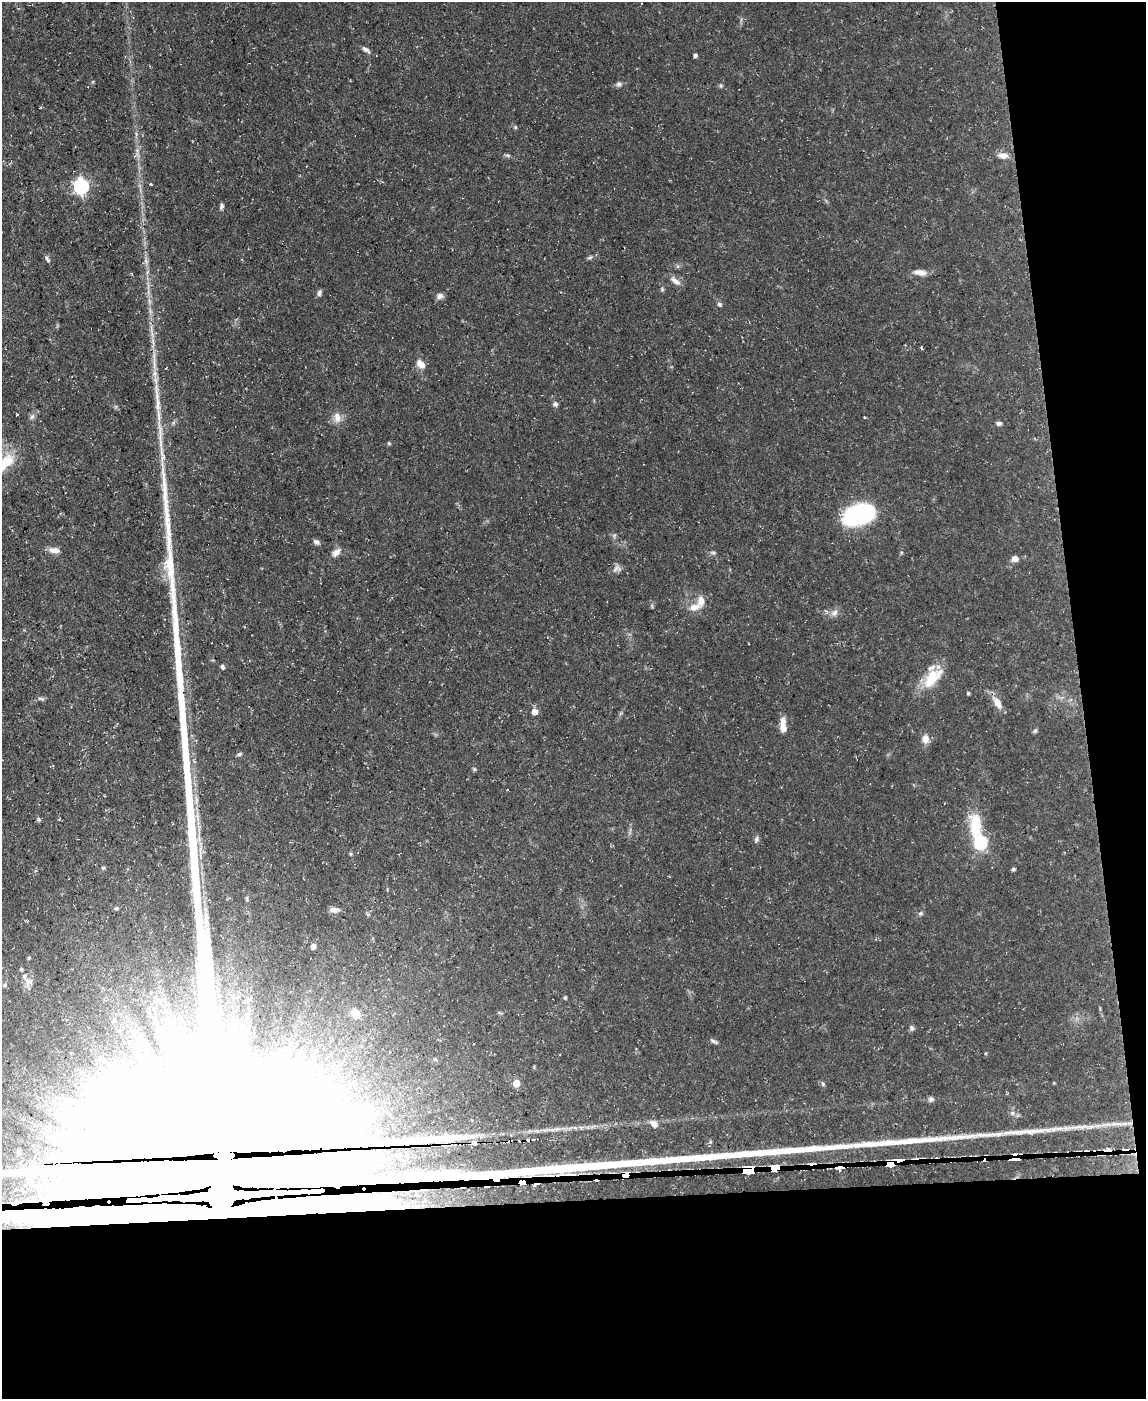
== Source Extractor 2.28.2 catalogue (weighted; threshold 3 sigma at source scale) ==
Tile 12 of 4 x 3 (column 4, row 3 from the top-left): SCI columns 3432-4575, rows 127-1523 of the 4575 x 4549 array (HDU 1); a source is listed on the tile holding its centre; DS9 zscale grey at full resolution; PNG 1148 x 1401 px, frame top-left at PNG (2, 2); no overlay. Shown black and unused: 20% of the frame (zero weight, under 3 of 5 exposures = <1% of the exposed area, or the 3 px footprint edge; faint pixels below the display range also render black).
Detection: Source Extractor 2.28.2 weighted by HDU 2 'WHT'; one run over the whole footprint, this tile lists its part. Background 0.0654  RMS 0.0044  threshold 0.0196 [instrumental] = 3 sigma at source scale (4.5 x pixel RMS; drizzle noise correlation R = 1.50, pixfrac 1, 0.05/0.05 arcsec/px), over >= 5 px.
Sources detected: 106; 6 inside a brighter object's white glare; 7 cosmic-ray / hot-pixel residue — not listed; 6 inside a brighter listed object's ellipse — not listed separately; the other 87 listed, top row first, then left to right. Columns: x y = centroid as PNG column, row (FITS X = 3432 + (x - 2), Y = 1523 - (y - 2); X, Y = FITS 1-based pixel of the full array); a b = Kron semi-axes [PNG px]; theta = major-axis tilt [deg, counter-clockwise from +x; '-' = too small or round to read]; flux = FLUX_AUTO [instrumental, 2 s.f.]
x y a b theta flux
365 49 13 5 -36 1.4
695 55 4 4 - 1.3
618 84 7 6 - 1.1
721 86 5 4 - 0.62
515 127 5 5 - 0.57
137 150 5 5 - 0.98
508 155 8 4 -9 0.8
1003 155 12 7 -7 3.4
151 184 4 3 - 0.36
81 186 7 6 - 100
221 206 7 5 78 1.1
590 258 8 4 9 0.83
47 259 10 4 -59 0.95
920 272 16 7 -7 3.2
675 281 16 6 -34 2.5
662 289 5 5 - 0.6
319 293 8 5 69 1.1
440 296 8 7 - 1.7
719 304 6 5 - 1
921 348 5 3 - 0.42
421 364 12 7 -46 3.4
157 402 38 6 -85 8
555 404 6 6 - 1.2
32 417 6 5 - 0.96
337 417 15 9 -82 3.3
999 423 7 5 6 1
389 443 5 4 - 0.53
4 463 33 16 31 15
860 514 28 17 21 57
316 542 8 5 -28 1.3
54 550 14 7 -6 2.9
336 552 12 7 42 2.6
713 553 8 4 -22 0.84
1015 559 7 6 - 2.6
617 568 13 8 25 1.9
694 607 15 9 18 4.1
834 613 11 8 45 2
222 666 5 4 - 1.1
932 678 32 15 48 13
968 693 4 3 - 0.68
41 699 10 4 0 0.98
998 703 16 7 -56 4.4
534 712 6 5 - 4.1
783 725 18 6 -87 4.5
1035 731 6 5 - 0.78
925 739 10 8 89 3.2
239 754 7 4 27 0.76
474 769 5 5 - 0.6
39 819 7 5 -68 0.71
975 824 30 14 -86 16
756 839 8 6 -86 1.1
981 843 11 10 - 22
103 868 4 4 - 0.49
1013 869 5 4 - 0.6
247 898 8 4 -81 0.81
116 908 5 4 - 0.53
334 910 13 5 -3 1.9
920 913 7 5 42 0.85
206 920 27 7 90 5.5
313 946 5 4 - 2.3
29 958 5 4 - 0.43
21 969 5 5 - 0.6
29 981 12 9 -11 2.5
4 985 6 5 - 0.76
565 997 5 4 - 0.66
355 1013 9 7 -37 4.3
912 1028 7 5 -50 0.94
713 1041 12 3 -29 0.99
516 1083 5 5 - 6.6
823 1084 6 5 - 0.74
931 1099 7 7 - 1.1
1012 1113 6 4 90 0.87
654 1124 11 7 -42 2.4
1117 1124 20 2 3 2.7
1033 1131 50 7 4 9.8
474 1143 5 4 - 9.3
1107 1150 10 3 0 33
1015 1159 11 3 3 580
899 1160 11 4 16 1500
890 1164 8 5 -4 1900
840 1167 8 3 7 720
774 1168 9 4 11 2700
750 1171 13 4 8 3500
625 1175 6 4 17 2500
522 1183 7 4 -6 1800
224 1195 162 68 2 210000
14 1204 6 3 5 770
Overlapping masked pixels (flux is a lower limit): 12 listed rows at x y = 474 1143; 1107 1150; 1015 1159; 899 1160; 890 1164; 840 1167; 774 1168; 750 1171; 625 1175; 522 1183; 224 1195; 14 1204
Isophote crosses this tile's border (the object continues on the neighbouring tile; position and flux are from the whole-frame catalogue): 2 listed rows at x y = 4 463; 224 1195